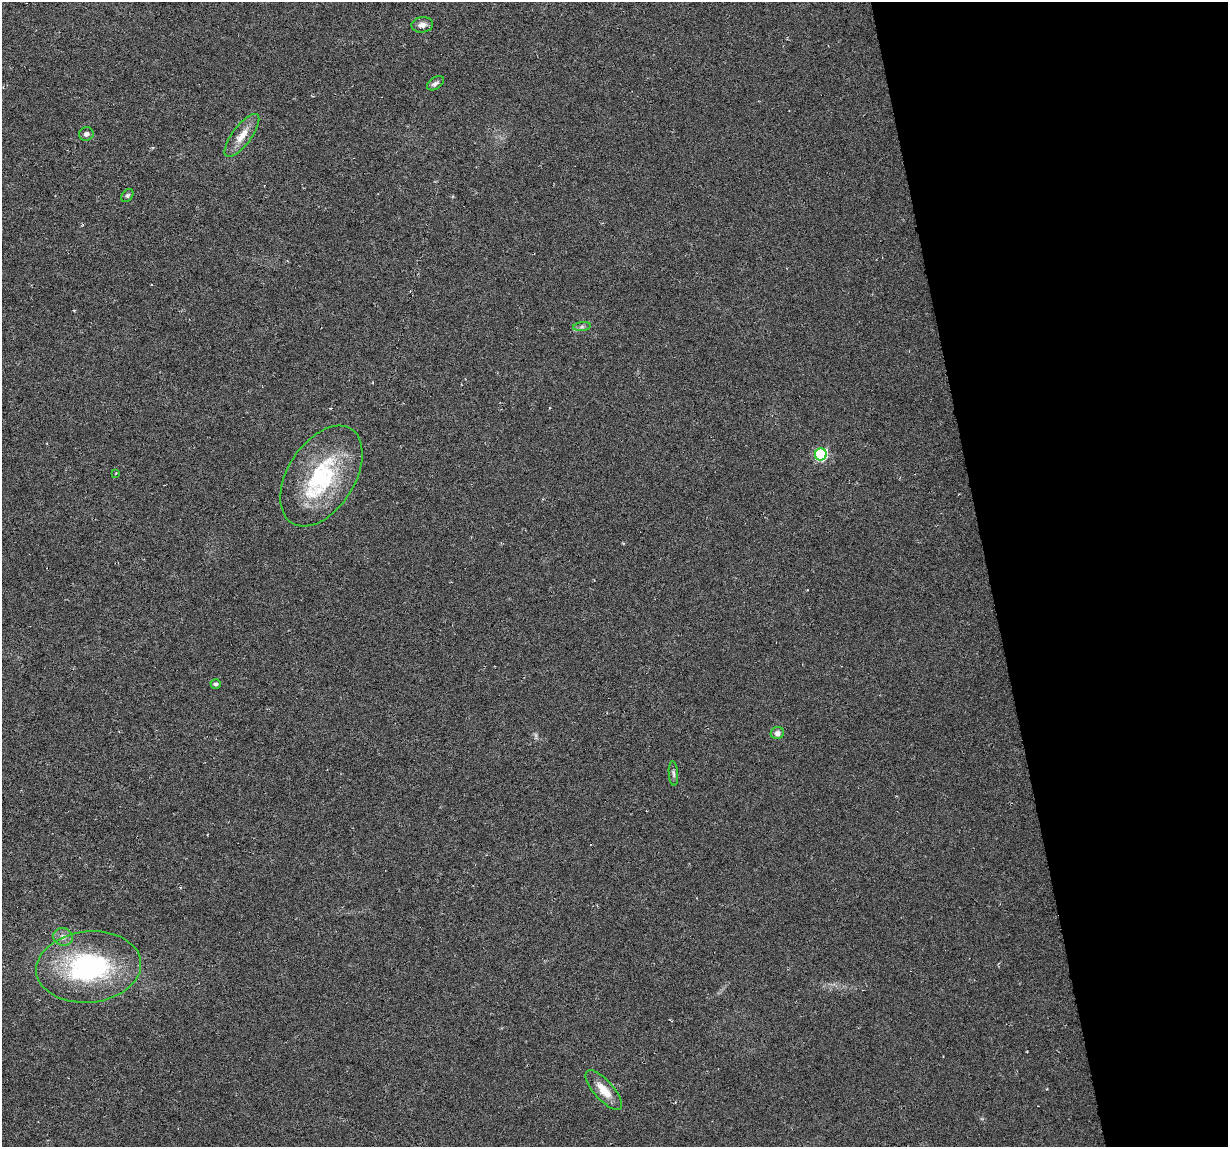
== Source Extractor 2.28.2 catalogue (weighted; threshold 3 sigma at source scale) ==
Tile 12 of 4 x 4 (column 4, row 3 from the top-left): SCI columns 3679-4904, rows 1172-2316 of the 4904 x 4682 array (HDU 1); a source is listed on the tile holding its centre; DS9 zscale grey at full resolution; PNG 1230 x 1149 px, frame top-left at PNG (2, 2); each listed source drawn as its Kron ellipse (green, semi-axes under 4 px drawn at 4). Shown black and unused: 20% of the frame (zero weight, under 3 of 6 exposures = <1% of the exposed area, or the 3 px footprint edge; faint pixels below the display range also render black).
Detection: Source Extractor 2.28.2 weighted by HDU 2 'WHT'; one run over the whole footprint, this tile lists its part. Background -0.0061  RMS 0.0036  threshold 0.0149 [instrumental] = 3 sigma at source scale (4.09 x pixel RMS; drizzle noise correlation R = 1.36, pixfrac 0.8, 0.0396/0.0396 arcsec/px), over >= 5 px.
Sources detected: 17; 1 cosmic-ray / hot-pixel residue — neither listed nor drawn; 1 inside a brighter listed object's ellipse — not listed separately; the other 15 listed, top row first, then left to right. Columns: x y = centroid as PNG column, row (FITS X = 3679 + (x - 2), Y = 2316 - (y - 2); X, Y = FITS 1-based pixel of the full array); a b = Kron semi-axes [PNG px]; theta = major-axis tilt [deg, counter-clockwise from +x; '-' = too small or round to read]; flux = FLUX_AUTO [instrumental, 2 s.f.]
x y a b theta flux
422 25 11 7 5 1.8
436 83 9 5 34 1.1
86 134 7 6 - 1.1
242 135 26 9 53 4.8
127 195 7 5 51 0.67
582 327 9 4 8 0.76
821 454 6 6 - 39
116 473 3 3 - 0.23
321 476 56 33 58 35
216 684 5 5 - 0.89
777 733 7 6 - 1.5
673 773 12 4 -86 0.88
63 937 10 9 - 1.8
89 967 52 35 6 54
604 1090 25 9 -49 5.5